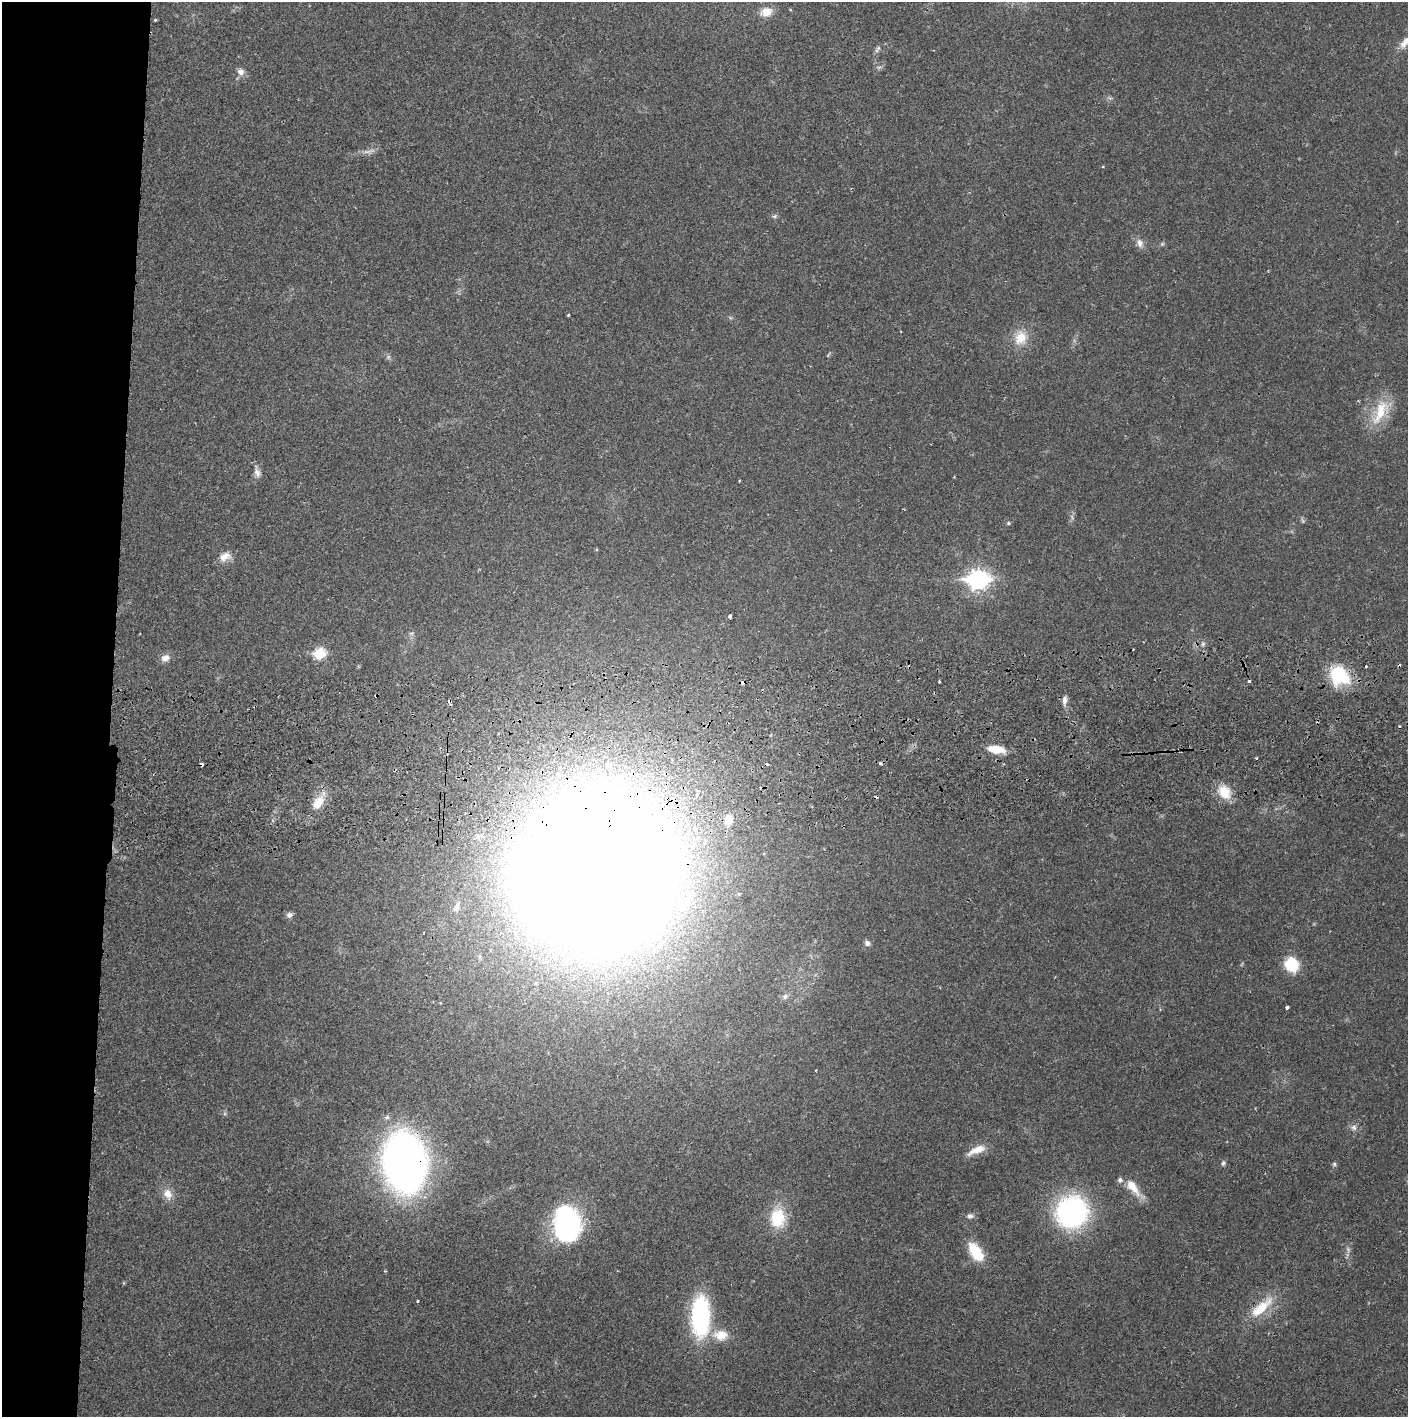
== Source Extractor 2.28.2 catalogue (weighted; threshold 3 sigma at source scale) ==
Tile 4 of 3 x 3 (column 1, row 2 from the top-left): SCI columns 4-1409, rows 1471-2885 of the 4229 x 4359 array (HDU 1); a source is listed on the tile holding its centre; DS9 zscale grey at full resolution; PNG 1410 x 1419 px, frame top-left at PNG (2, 2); no overlay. Shown black and unused: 8% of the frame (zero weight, under 2 of 3 exposures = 3% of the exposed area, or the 3 px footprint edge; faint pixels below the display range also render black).
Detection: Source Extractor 2.28.2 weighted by HDU 2 'WHT'; one run over the whole footprint, this tile lists its part. Background 0.0215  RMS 0.0035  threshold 0.0157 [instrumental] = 3 sigma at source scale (4.5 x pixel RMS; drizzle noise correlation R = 1.50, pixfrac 1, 0.05/0.05 arcsec/px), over >= 5 px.
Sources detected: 76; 2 too faint to see at this stretch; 1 inside a brighter object's white glare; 10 cosmic-ray / hot-pixel residue — not listed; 4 inside a brighter listed object's ellipse — not listed separately; the other 59 listed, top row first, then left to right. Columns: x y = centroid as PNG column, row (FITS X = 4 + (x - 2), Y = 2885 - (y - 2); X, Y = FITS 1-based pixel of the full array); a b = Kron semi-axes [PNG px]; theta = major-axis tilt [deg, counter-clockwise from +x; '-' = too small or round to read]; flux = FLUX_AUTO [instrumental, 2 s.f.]
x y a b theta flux
766 12 12 10 16 4.5
155 20 4 4 - 0.32
1406 41 12 9 54 2.4
878 49 11 5 52 1.1
879 67 8 4 1 0.72
241 72 10 9 - 1.9
369 151 20 6 8 2.1
775 216 9 5 27 0.68
1140 243 12 9 -76 2.1
1162 244 6 4 44 0.53
568 315 3 2 - 0.36
1020 338 22 17 83 7.3
1381 412 40 17 60 12
257 472 16 7 -73 1.9
1008 523 4 4 - 0.51
225 557 17 11 24 3.3
978 580 10 8 3 170
730 616 4 3 - 1.6
411 633 8 5 19 0.72
1203 644 6 5 - 0.74
320 653 7 6 - 23
165 658 11 8 20 2.4
1366 666 3 3 - 6.1
1339 675 25 21 -42 18
1065 700 12 6 82 1.8
996 749 16 7 -8 7.5
880 763 3 3 - 2.4
697 790 5 3 - 0.67
1224 792 19 14 -57 7.1
697 794 3 3 - 1.5
320 801 25 13 64 6.6
728 820 12 9 82 3.7
695 830 4 4 - 2.1
597 870 92 89 42 2400
683 905 27 12 35 9.1
456 907 15 8 63 2.2
289 915 7 6 - 1.5
867 943 8 6 -53 1.2
1292 965 15 13 -60 12
785 996 9 7 30 1.2
1287 1007 4 3 - 2.7
816 1070 4 2 - 0.23
1354 1127 9 8 - 1.5
976 1150 25 9 23 4.7
405 1162 40 28 -82 290
1223 1163 7 6 - 0.78
1334 1164 5 5 - 0.62
1133 1188 28 10 -49 6.3
168 1194 15 11 -65 3.8
1072 1212 28 25 38 75
970 1216 8 6 -2 1.3
778 1218 21 16 -88 14
567 1223 34 27 -86 60
974 1251 22 14 -72 8.5
385 1271 4 4 - 0.33
417 1301 3 3 - 0.65
1261 1308 39 13 41 11
700 1316 37 16 89 50
721 1335 20 14 1 6.2
Overlapping masked pixels (flux is a lower limit): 3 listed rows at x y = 1339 675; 597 870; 405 1162
Isophote crosses this tile's border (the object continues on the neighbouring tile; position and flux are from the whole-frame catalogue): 1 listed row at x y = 1406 41